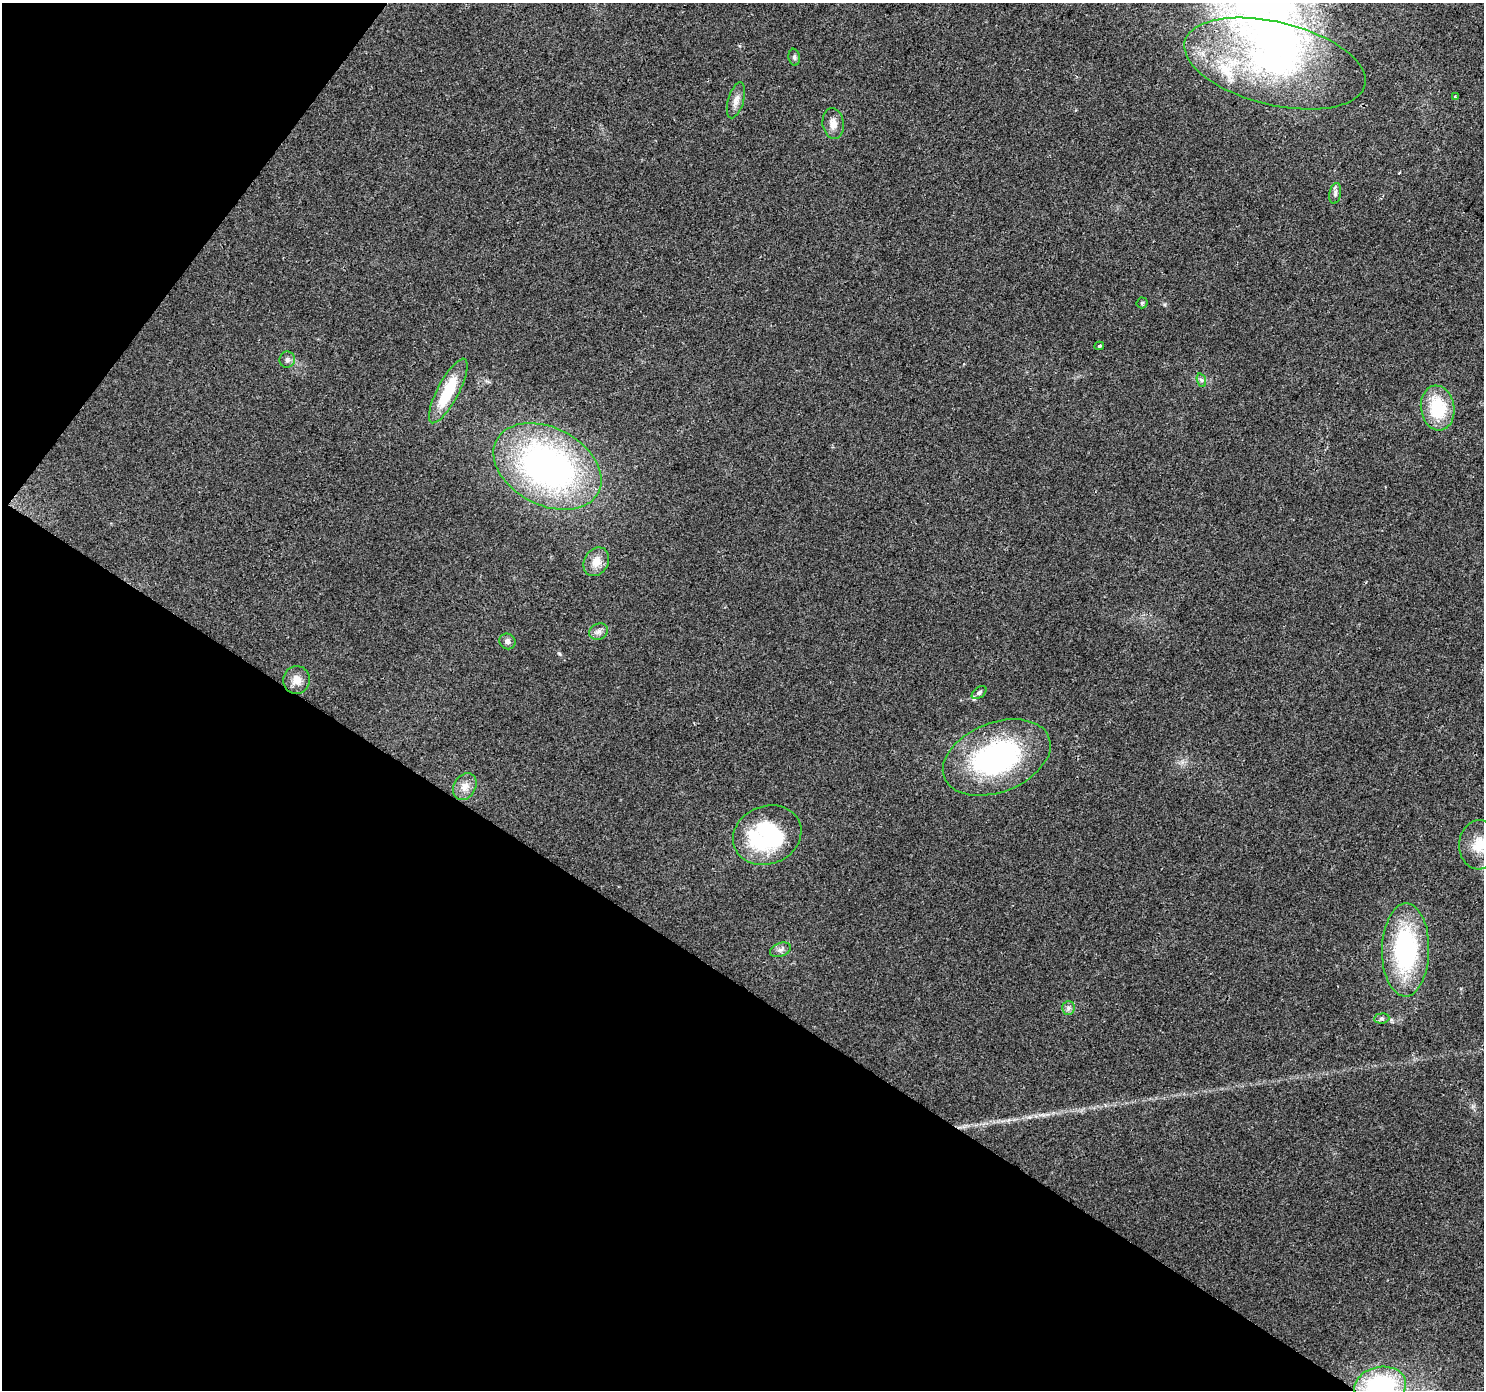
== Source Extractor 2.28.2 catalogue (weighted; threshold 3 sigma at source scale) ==
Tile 9 of 4 x 4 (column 1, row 3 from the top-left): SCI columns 1-1482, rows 1572-2959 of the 5931 x 5985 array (HDU 1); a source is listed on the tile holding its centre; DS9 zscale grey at full resolution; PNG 1486 x 1392 px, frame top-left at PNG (2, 3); each listed source drawn as its Kron ellipse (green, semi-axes under 4 px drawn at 4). Shown black and unused: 34% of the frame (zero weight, under 2 of 3 exposures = <1% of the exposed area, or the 3 px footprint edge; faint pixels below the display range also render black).
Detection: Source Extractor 2.28.2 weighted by HDU 2 'WHT'; one run over the whole footprint, this tile lists its part. Background 0.0505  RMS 0.0082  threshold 0.0368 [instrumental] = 3 sigma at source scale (4.5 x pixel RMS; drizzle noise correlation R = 1.50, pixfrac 1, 0.0396/0.0396 arcsec/px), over >= 5 px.
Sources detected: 30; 1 cosmic-ray / hot-pixel residue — neither listed nor drawn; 2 inside a brighter listed object's ellipse — not listed separately; the other 27 listed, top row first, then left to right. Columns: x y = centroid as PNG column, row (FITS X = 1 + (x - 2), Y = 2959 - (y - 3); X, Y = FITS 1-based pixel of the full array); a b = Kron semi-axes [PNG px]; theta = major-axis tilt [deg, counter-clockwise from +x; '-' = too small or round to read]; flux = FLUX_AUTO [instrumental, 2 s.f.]
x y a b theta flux
794 57 8 5 -81 2.1
1275 63 93 41 -14 190
1455 97 4 3 - 1.8
736 100 18 8 74 6.1
833 124 15 10 -82 7.3
1335 193 10 6 80 2.6
1142 303 5 5 - 1.2
1099 346 5 4 - 1.4
287 360 8 8 - 2.8
1201 380 7 4 -71 1.6
448 391 36 10 62 39
1438 408 22 16 -81 40
547 466 57 38 -27 290
596 562 15 12 58 9.8
598 632 10 8 25 3.8
507 641 8 7 - 3.2
296 680 14 13 - 8
979 693 8 5 38 2.1
997 757 56 34 21 160
465 787 14 11 60 7.3
767 835 35 29 21 91
1479 845 25 20 85 20
780 950 11 6 21 3.3
1405 950 46 23 89 110
1068 1008 7 6 - 2.3
1382 1018 8 5 4 1.9
1380 1386 26 19 12 91
Overlapping masked pixels (flux is a lower limit): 1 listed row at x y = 1380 1386
Isophote crosses this tile's border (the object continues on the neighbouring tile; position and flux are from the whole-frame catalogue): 2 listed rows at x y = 1479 845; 1380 1386
Unlisted compact peaks at least as high as the median listed source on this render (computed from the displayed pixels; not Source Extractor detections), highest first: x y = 559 653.